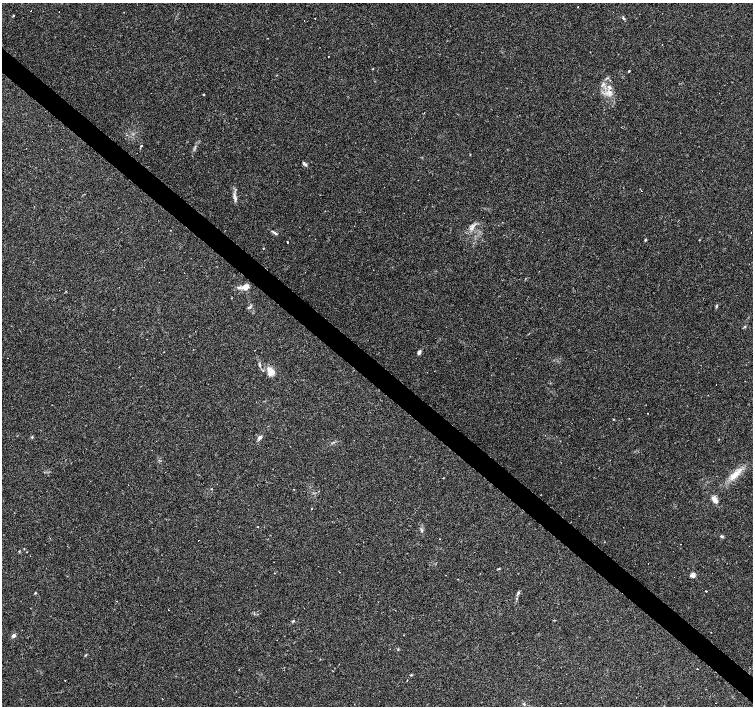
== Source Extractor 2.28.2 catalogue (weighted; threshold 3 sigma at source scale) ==
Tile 6 of 4 x 4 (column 2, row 2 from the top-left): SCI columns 1503-3004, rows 2978-4384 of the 6010 x 6019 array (HDU 1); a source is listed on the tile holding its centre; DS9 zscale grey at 2 x 2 block average (1 PNG px = mean of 2 x 2 image px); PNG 755 x 708 px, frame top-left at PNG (2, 3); no overlay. Shown black and unused: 4% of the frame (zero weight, under 2 of 3 exposures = <1% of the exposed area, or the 3 px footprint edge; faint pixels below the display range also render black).
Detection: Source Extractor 2.28.2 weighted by HDU 2 'WHT'; one run over the whole footprint, this tile lists its part. Background 0.0808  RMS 0.0051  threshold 0.0229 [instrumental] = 3 sigma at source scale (4.5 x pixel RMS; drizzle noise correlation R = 1.50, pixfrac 1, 0.0396/0.0396 arcsec/px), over >= 5 px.
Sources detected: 73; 20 cosmic-ray / hot-pixel residue — not listed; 2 inside a brighter listed object's ellipse — not listed separately; the other 51 listed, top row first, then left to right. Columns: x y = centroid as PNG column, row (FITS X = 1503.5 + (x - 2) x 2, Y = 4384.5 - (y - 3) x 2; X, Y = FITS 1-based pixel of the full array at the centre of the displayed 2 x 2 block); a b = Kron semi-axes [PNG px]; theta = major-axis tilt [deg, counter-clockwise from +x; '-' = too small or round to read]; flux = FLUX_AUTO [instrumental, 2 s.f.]
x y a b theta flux
578 7 2 2 - 1.3
13 16 3 2 - 0.86
623 18 4 3 - 1.4
304 21 2 2 - 0.54
373 69 2 2 - 0.62
629 71 2 2 - 1.5
603 84 5 3 - 1.8
609 92 7 4 -25 4.9
204 94 2 2 - 0.63
141 146 3 2 - 0.87
304 164 7 3 -44 2.2
235 198 9 3 -73 3.6
275 233 5 3 - 1.9
645 240 4 2 - 1.1
287 242 2 2 - 2.1
263 248 2 2 - 0.52
305 272 2 2 - 0.46
245 287 8 6 45 7.4
66 291 2 2 - 0.44
249 307 5 3 - 1.7
716 307 4 3 - 1.2
745 326 3 3 - 1.1
419 352 6 3 62 3
259 364 4 2 - 1.2
270 372 11 8 -60 10
716 385 2 2 - 0.6
708 395 2 2 - 0.39
648 413 2 2 - 0.4
613 419 2 2 - 0.76
32 437 4 3 - 1.1
260 437 5 3 - 4.8
734 476 12 7 39 11
444 478 2 2 - 0.53
715 500 9 5 -66 7.5
312 508 2 2 - 4
258 527 2 2 - 0.54
422 530 6 3 -60 1.9
721 536 5 3 - 1.7
692 575 3 2 - 21
706 591 2 2 - 2.8
35 593 3 2 - 1
518 593 7 2 60 2
168 610 2 2 - 0.61
293 621 4 3 - 1.1
272 626 2 2 - 0.79
14 635 4 3 - 4.3
398 649 3 2 - 0.85
697 669 2 2 - 0.71
411 675 3 3 - 0.95
65 680 2 2 - 0.4
560 703 2 2 - 1.8
Diffuse or blended objects may show on this block-average render without a row.